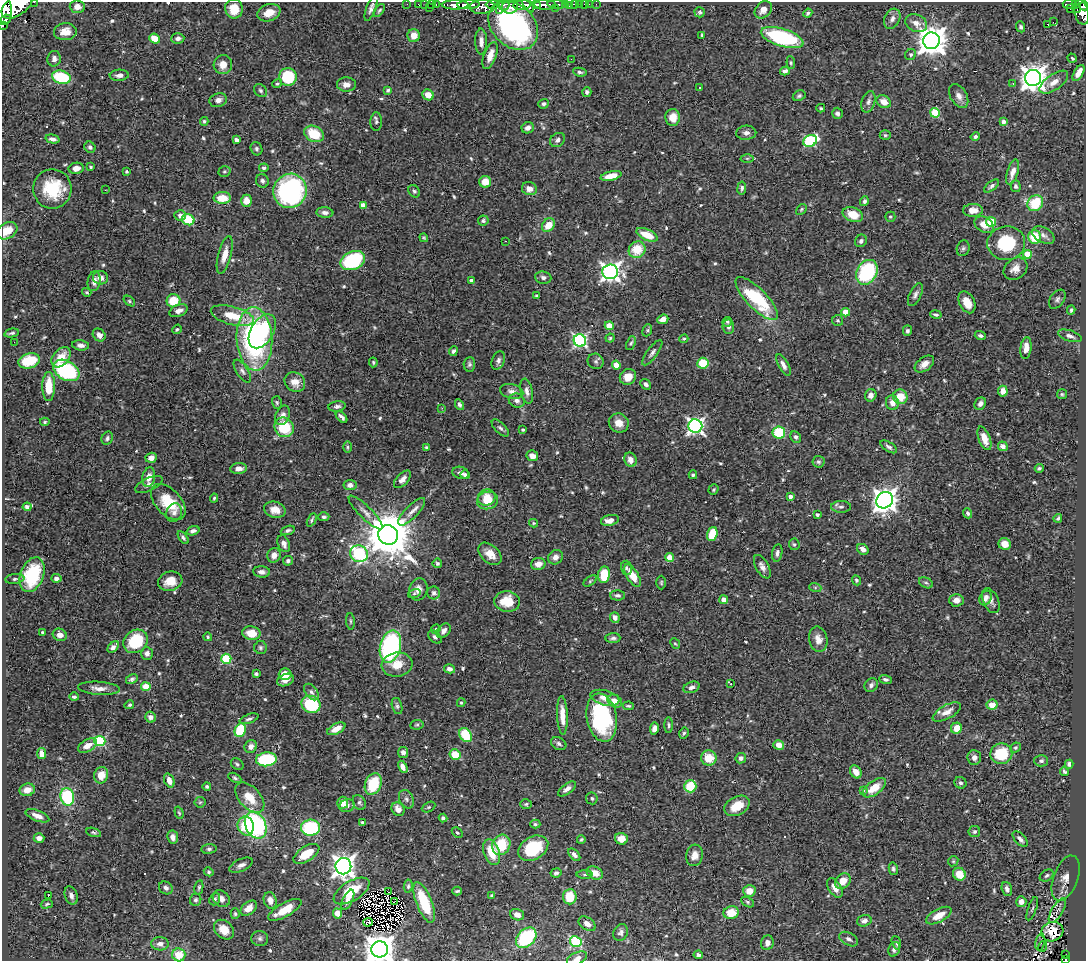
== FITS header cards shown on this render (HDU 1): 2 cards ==
NAXIS1  =                 1084
NAXIS2  =                  959

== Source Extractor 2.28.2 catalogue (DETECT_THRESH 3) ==
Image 1084 x 959 px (HDU 1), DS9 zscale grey, 1 PNG px = 1 image px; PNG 1088 x 963 px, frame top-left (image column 1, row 959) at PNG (2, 2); each listed source drawn as its Kron ellipse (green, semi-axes under 4 px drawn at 4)
Background 0.543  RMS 0.028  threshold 0.0833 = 3 sigma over >= 5 px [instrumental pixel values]
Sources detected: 627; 8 with non-positive FLUX_AUTO (blend fragments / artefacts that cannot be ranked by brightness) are neither listed nor drawn; of the other 619, the 500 brightest by FLUX_AUTO listed and drawn (119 fainter detections omitted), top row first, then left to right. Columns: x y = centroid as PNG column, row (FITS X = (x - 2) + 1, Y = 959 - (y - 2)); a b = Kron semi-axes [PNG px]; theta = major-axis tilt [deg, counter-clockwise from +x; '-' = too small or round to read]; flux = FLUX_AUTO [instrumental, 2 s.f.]
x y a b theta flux
34 2 2 2 - 18
407 4 2 2 - 6.7
419 4 3 3 - 18
425 4 2 2 - 7.3
431 4 3 2 - 8
436 4 3 2 - 15
493 4 7 4 1 280
556 4 9 4 -7 130
574 4 4 3 - 43
579 4 2 2 - 3.3
584 4 2 2 - 6
589 4 2 2 - 2.6
596 4 2 2 - 3.4
1070 4 7 3 -5 79
17 5 18 10 37 2100
455 5 13 4 0 710
468 5 11 4 3 800
503 5 6 5 - 160
522 5 9 5 7 920
528 5 8 3 -52 450
536 5 4 3 - 360
545 5 11 5 0 580
565 5 3 2 - 140
1075 5 3 3 - 73
569 6 3 2 - 3.8
1084 6 4 3 - 180
77 7 7 6 - 12
482 7 12 7 3 610
510 7 8 7 - 750
371 8 13 5 70 7.4
429 8 3 2 - 31
555 8 2 2 - 26
234 9 9 8 - 35
1071 9 3 2 - 5.8
1077 9 4 2 - 40
4 10 15 7 -84 1800
379 10 7 4 52 3.4
499 10 3 3 - 75
763 10 10 7 46 15
700 12 5 5 - 3.4
1081 12 13 7 -75 360
269 13 12 8 19 21
808 13 4 3 - 4.4
6 19 5 3 - 150
892 19 10 7 64 9
1053 22 2 2 - 860
916 23 11 8 -26 15
1048 24 3 2 - 12
3 25 3 2 - 12
513 25 28 21 -43 1000
1021 27 5 4 - 4.7
65 32 11 8 5 20
414 35 6 6 - 21
702 35 4 3 - 2.7
178 38 6 5 - 7.1
782 38 22 8 -17 190
155 39 5 4 - 35
931 41 8 8 - 2900
481 42 13 6 -89 12
911 54 6 5 - 3.9
490 56 14 6 70 21
1072 58 5 3 - 3.4
54 59 8 6 81 8.2
571 59 2 2 - 6.6
791 63 6 4 -85 2.7
223 65 9 9 - 17
785 71 5 4 - 6.1
580 72 7 4 -8 4.1
1078 73 9 4 60 16
119 75 9 5 4 8.9
61 77 9 6 -16 92
288 77 9 9 - 100
1033 78 8 8 - 2000
1054 82 16 7 35 17
1013 83 3 2 - 2.8
277 84 5 4 - 2.7
346 84 9 7 2 12
699 87 3 3 - 10
388 90 4 3 - 3
261 91 7 5 -45 3.9
587 92 5 4 - 3.9
428 95 6 5 - 22
799 96 7 5 28 4
959 96 13 8 -60 12
218 100 9 6 19 11
868 102 11 6 74 6.4
884 102 7 6 - 18
544 104 5 5 - 4.9
821 108 4 3 - 2.9
837 113 5 5 - 5
935 113 5 5 - 81
673 117 8 7 - 18
204 121 4 4 - 3
1003 121 4 4 - 5.6
376 122 9 6 87 5.2
528 128 6 5 - 8.9
746 133 10 7 3 8.7
314 134 10 7 -24 54
885 135 5 4 - 3.1
975 136 5 4 - 4.2
52 139 7 4 -14 7.1
237 140 4 4 - 10
558 140 8 6 38 7.8
810 141 7 5 22 180
90 147 6 5 - 4.5
256 149 7 5 -65 4.6
747 158 6 4 0 2.8
91 167 3 3 - 2.9
76 168 7 5 10 14
264 168 4 4 - 4.1
127 171 3 3 - 2.9
224 171 6 5 - 3
1013 172 13 5 72 13
611 176 10 4 12 23
262 181 7 6 - 5.7
485 182 6 6 - 26
991 186 9 4 37 4.8
1016 186 6 5 - 3.8
742 188 6 4 82 4.6
52 189 19 19 - 85
529 189 7 6 - 12
105 190 2 2 - 8.3
290 191 17 16 - 320
414 191 7 5 -53 4.5
222 198 8 6 0 37
246 201 6 5 - 18
864 201 5 4 - 5.1
1035 203 8 7 - 67
363 205 4 4 - 16
801 209 6 4 43 2.8
973 210 10 6 1 17
325 212 8 5 -4 7.6
180 215 6 5 - 7.2
853 215 10 7 -21 37
890 217 5 5 - 2.8
188 220 6 5 - 71
483 221 5 5 - 3.9
991 222 5 4 - 84
548 225 7 6 - 27
984 225 10 7 -32 22
7 231 11 7 31 32
647 235 11 5 -25 41
1043 235 12 7 -28 9.5
1034 237 6 6 - 56
424 238 4 3 - 2.6
505 241 3 2 - 3.2
861 241 6 5 - 5.1
1006 243 19 17 7 98
963 248 8 6 72 4.4
637 250 9 8 - 45
1027 254 4 4 - 49
225 255 19 6 75 21
353 260 13 9 23 140
1015 269 13 10 37 16
610 272 8 7 - 870
867 272 13 10 60 180
543 277 8 6 -8 6.2
100 278 7 7 - 12
94 281 10 6 80 11
472 281 4 3 - 8.7
87 292 5 4 - 3
915 295 12 5 65 7
537 296 4 4 - 3.2
757 299 28 10 -46 140
1057 299 11 7 54 5.8
129 301 6 4 -38 2.7
173 301 7 6 - 44
967 302 11 7 -62 26
1071 310 4 3 - 2.7
179 311 9 5 22 10
846 312 4 4 - 35
936 314 6 4 -11 3.8
232 316 22 9 -15 43
663 319 5 4 - 14
838 320 5 5 - 2.9
727 322 5 4 - 3
609 326 4 4 - 28
728 327 7 5 -85 5.8
177 329 5 4 - 2.7
647 330 6 4 69 2.8
262 331 19 11 59 69
907 331 5 4 - 4.5
12 333 7 3 13 3.8
99 335 7 5 -47 10
980 336 5 4 - 4.7
1070 336 12 5 -18 7.6
610 338 4 4 - 2.7
254 339 32 18 -87 350
684 339 4 3 - 2.5
580 341 6 6 - 330
14 342 2 2 - 15
631 343 7 4 65 3.5
81 345 8 5 -7 7.5
1026 348 11 5 83 20
453 351 5 4 - 3.9
652 353 15 5 53 7.3
61 357 11 7 49 31
498 360 9 6 69 6.6
29 361 11 7 16 69
596 361 8 7 - 5.4
373 362 5 3 - 2.8
703 363 6 5 - 50
469 364 7 5 85 4.4
924 364 11 6 36 14
616 365 4 4 - 33
783 365 12 5 -62 8.5
66 370 14 9 -30 190
242 371 13 5 -57 6.7
628 377 8 7 - 22
295 382 11 9 -35 19
646 384 6 4 -41 5.6
49 386 14 6 89 44
512 391 12 7 -14 9.3
527 391 13 6 -78 9.4
1003 391 5 5 - 16
1062 394 5 5 - 2.6
871 395 6 5 - 9.8
900 397 7 7 - 35
517 401 8 7 - 8.5
277 403 6 4 -75 2.9
892 403 7 6 - 13
980 404 6 5 - 7
459 405 6 4 -62 5.3
337 406 9 5 7 5.4
442 408 3 3 - 2.8
283 415 10 7 66 8.7
341 417 7 3 -46 6
45 422 5 4 - 2.6
619 423 10 9 - 17
695 426 7 7 - 590
284 427 10 9 - 69
500 428 11 5 -44 5.3
523 430 3 3 - 3.2
779 433 6 6 - 87
796 437 6 5 - 4.1
107 438 7 5 65 4.7
984 438 12 5 -69 20
1003 446 5 4 - 7.4
348 447 5 3 - 2.7
426 447 3 3 - 2.6
889 447 9 4 -33 5.5
532 456 6 5 - 12
151 458 6 5 - 10
630 460 7 6 - 14
818 462 6 6 - 3.9
1039 468 4 3 - 3.2
238 469 8 5 6 12
461 473 8 6 -17 6.8
465 475 5 4 - 4.7
693 475 4 4 - 3.7
149 477 10 6 79 16
402 479 11 5 46 11
149 484 15 6 25 9.6
350 485 6 5 - 6.7
713 490 5 4 - 2.6
487 497 9 8 - 23
790 497 4 3 - 8.7
214 498 4 4 - 2.6
885 500 9 7 46 1600
488 501 10 8 15 29
168 502 21 12 -47 63
27 507 4 4 - 8.6
841 507 10 6 0 6.5
275 510 11 8 -14 19
366 512 23 6 -45 12
412 512 18 6 46 13
174 513 9 7 70 8.7
968 513 5 4 - 3.7
817 515 3 3 - 4.7
324 517 5 4 - 4.2
1058 518 4 3 - 2.8
312 520 7 4 63 3.7
610 520 9 5 12 16
533 523 4 3 - 2.7
288 530 7 4 19 4.7
193 531 7 4 18 5.6
712 534 7 5 72 68
388 535 10 9 - 9700
183 537 7 4 -55 4.2
284 544 9 6 -67 9.6
794 544 6 5 - 3.4
1005 544 6 5 - 18
863 549 6 5 - 11
777 553 8 5 80 6.4
359 554 9 8 - 270
490 554 13 8 -43 21
274 555 7 6 - 12
555 557 8 7 - 11
670 557 4 4 - 37
288 561 5 4 - 4.4
437 563 5 4 - 3.9
538 564 7 6 - 14
762 567 13 6 -61 9.7
626 568 7 5 -74 4.1
262 572 8 5 -4 7.3
32 575 18 11 70 110
604 575 8 6 82 51
632 575 13 5 -59 32
56 578 5 4 - 7.2
15 579 9 5 7 4.8
856 580 5 4 - 3.3
170 581 12 9 14 29
590 581 7 4 37 2.6
661 583 7 5 89 3
926 583 7 5 -28 4.1
815 587 6 4 -19 3
418 589 11 9 75 14
414 593 6 3 16 2.8
434 593 6 6 - 5.7
618 595 7 5 -1 4.6
986 598 7 5 63 8.9
724 600 4 4 - 20
956 600 7 6 - 13
991 601 13 7 -65 8.8
507 602 13 10 -5 41
615 618 5 4 - 8.6
350 621 8 3 -85 2.8
436 629 5 4 - 2.7
443 631 8 6 50 7.7
42 632 3 3 - 3.5
251 633 9 7 -10 30
60 635 7 6 - 13
208 637 4 4 - 2.9
435 637 8 5 -43 4.7
613 638 7 5 2 5.3
818 639 13 9 -77 15
136 641 13 11 36 82
675 644 5 4 - 2.5
113 647 7 4 46 7.8
390 647 16 10 76 300
260 648 6 6 - 4.1
147 653 6 6 - 8.6
226 659 5 5 - 120
397 665 15 12 8 32
450 669 6 4 -15 7.7
256 674 4 3 - 4.4
285 674 6 6 - 29
132 679 6 4 31 4.2
885 679 6 4 -19 3.7
285 680 9 6 21 10
731 683 4 3 - 3.2
871 685 7 6 - 5.8
146 687 5 4 - 49
691 687 8 5 20 6.2
99 688 21 6 -4 15
311 692 9 6 -52 5.8
74 697 5 4 - 3.8
605 698 15 7 -15 18
615 701 7 6 - 16
461 703 4 3 - 2.6
311 704 9 8 - 98
129 705 5 4 - 2.6
992 705 5 5 - 20
397 706 8 5 -75 3.9
628 706 5 3 - 2.9
947 712 15 7 29 18
562 715 19 5 -87 22
150 717 6 5 - 7.7
602 718 24 15 -80 220
249 719 10 4 19 4.9
417 725 7 4 8 3
669 725 8 4 -89 3.4
956 728 6 5 - 23
336 729 10 5 28 19
654 729 6 4 81 8.1
240 730 7 5 65 110
684 733 6 4 62 3.4
466 735 7 5 -57 65
100 741 5 5 - 170
559 744 8 6 -31 5.4
779 745 5 4 - 17
87 746 10 6 27 19
251 746 6 6 - 10
1015 748 5 4 - 3.7
403 752 5 5 - 7.7
42 754 5 4 - 20
1001 754 11 10 - 73
455 755 5 5 - 41
709 758 8 7 - 36
741 758 5 5 - 5.5
974 758 7 7 - 7.4
266 759 10 7 4 130
1041 761 7 5 -3 4.4
237 764 7 5 -37 3.9
1069 764 4 4 - 5.6
403 767 6 4 -61 9.2
1064 771 5 3 - 3.3
856 772 7 5 -55 15
101 775 8 7 - 26
235 778 7 4 -30 3.4
169 781 7 5 -68 13
960 783 6 5 - 5.4
373 784 11 8 67 76
207 786 4 4 - 3.4
690 786 6 6 - 56
874 788 13 7 36 30
567 789 10 5 37 9.6
27 790 8 6 16 16
864 790 4 3 - 3.6
67 797 9 7 -78 130
250 798 18 10 -47 36
592 798 6 5 - 3.9
406 799 10 7 -63 6.2
200 802 5 5 - 2.6
359 802 8 6 -61 4.5
343 803 6 5 - 17
526 804 6 4 3 2.8
347 806 8 6 21 8.3
737 806 13 9 29 37
429 807 7 4 26 2.8
398 809 7 6 - 15
179 813 6 4 -73 2.7
37 816 12 5 -21 12
443 818 4 4 - 4.7
362 822 4 4 - 2.7
535 824 5 4 - 3
256 825 14 10 -64 270
246 826 9 8 - 62
310 828 9 8 - 140
94 832 8 4 -18 3.3
974 832 5 5 - 3.5
457 833 6 4 -46 3
173 837 6 5 - 10
39 838 5 4 - 9.6
621 839 6 6 - 20
1020 839 9 5 -46 7.8
581 840 4 3 - 2.7
501 845 10 9 - 56
533 848 16 11 30 88
209 849 7 5 7 4
492 852 13 7 -70 45
306 854 14 7 32 43
574 855 7 4 -46 6.4
694 855 11 8 76 16
953 861 5 4 - 2.6
241 865 13 6 25 8.6
343 866 8 8 - 1400
893 869 6 4 -76 3.9
209 872 5 4 - 3
556 873 5 4 - 4.7
595 873 8 6 -25 20
585 874 8 4 0 3.1
959 874 6 6 - 33
1047 875 7 5 33 3.9
1066 878 24 12 70 26
843 881 8 6 46 25
408 886 7 4 83 3.4
199 887 7 4 77 2.9
166 888 7 6 - 7
835 888 11 6 -58 16
1007 889 7 5 -69 7.3
352 891 20 9 31 52
457 891 4 2 - 2.9
749 891 6 6 - 21
389 892 3 2 - 7.2
71 895 9 6 -68 7.4
492 895 4 3 - 2.7
48 896 3 2 - 26
570 897 8 7 - 49
215 899 6 5 - 3.9
221 899 9 7 -44 11
196 900 6 5 - 4.4
270 900 8 6 -70 14
348 900 11 5 63 12
395 901 3 2 - 2.6
424 902 21 8 -69 84
747 902 7 4 -28 3
1021 902 5 5 - 11
47 904 6 3 17 2.5
249 908 9 6 39 17
1032 909 12 4 71 4.2
285 910 18 7 29 39
1057 911 14 5 58 8.2
337 913 5 4 - 21
731 913 8 6 13 36
235 914 5 4 - 3.2
517 915 7 5 -17 12
939 916 14 6 29 28
864 921 7 5 16 8.3
368 922 5 2 - 4.7
587 924 9 6 -35 13
224 930 11 8 -43 27
621 932 9 7 62 6
1052 932 11 9 18 16
526 938 12 8 43 140
260 939 8 7 - 6
849 939 10 6 -29 6.6
576 942 6 5 - 180
1040 942 8 5 77 4.9
767 943 7 6 - 11
896 943 7 4 -74 3.4
160 944 9 6 -2 9.5
1042 946 5 3 - 2.9
380 949 8 8 - 3000
894 949 7 5 69 6.4
179 955 6 6 - 35
698 955 5 3 - 4.8
1066 955 3 2 - 7.2
577 958 11 6 25 8.9
1066 959 3 2 - 13
At the frame edge (FLAGS 8, measured only in part): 10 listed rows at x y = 34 2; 17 5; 1084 6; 4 10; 1081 12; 3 25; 7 231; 380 949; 577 958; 1066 959
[119 fainter detections neither listed nor drawn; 8 non-positive-flux detections neither listed nor drawn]